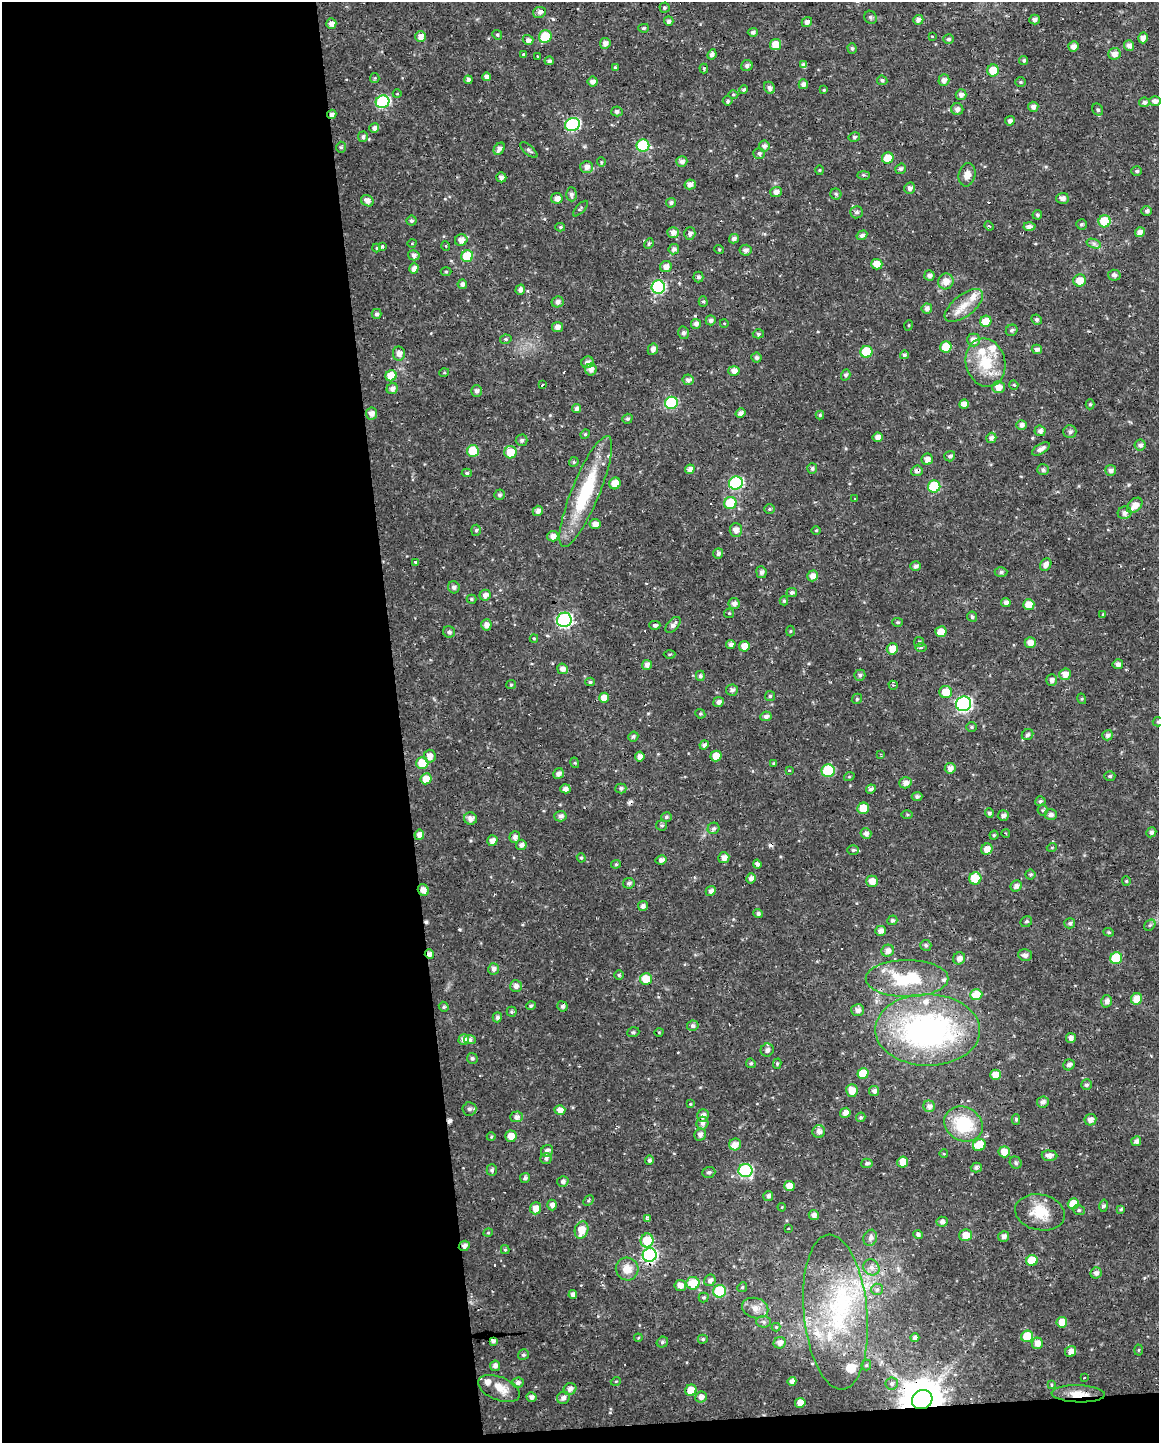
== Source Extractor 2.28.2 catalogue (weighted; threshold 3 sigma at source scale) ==
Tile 9 of 4 x 3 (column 1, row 3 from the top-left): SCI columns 1-1157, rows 9-1449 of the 4627 x 4382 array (HDU 1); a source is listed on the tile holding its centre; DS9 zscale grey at full resolution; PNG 1161 x 1445 px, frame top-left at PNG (2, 2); each listed source drawn as its Kron ellipse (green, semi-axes under 4 px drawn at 4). Shown black and unused: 36% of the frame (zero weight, under 2 of 3 exposures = <1% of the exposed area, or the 3 px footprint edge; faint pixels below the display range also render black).
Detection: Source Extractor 2.28.2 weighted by HDU 2 'WHT'; one run over the whole footprint, this tile lists its part. Background 0.0217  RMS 0.0028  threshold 0.0124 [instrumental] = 3 sigma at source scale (4.5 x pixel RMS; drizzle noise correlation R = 1.50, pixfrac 1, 0.0396/0.0396 arcsec/px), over >= 5 px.
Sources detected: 502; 18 cosmic-ray / hot-pixel residue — neither listed nor drawn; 12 inside a brighter listed object's ellipse — not listed separately; the other 472 listed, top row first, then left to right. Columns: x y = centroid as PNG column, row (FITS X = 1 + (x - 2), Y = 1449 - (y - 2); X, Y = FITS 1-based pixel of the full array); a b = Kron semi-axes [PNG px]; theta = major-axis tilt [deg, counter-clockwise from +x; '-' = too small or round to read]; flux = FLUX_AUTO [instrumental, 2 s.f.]
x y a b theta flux
664 8 5 5 - 0.46
539 12 6 5 - 1.1
870 17 7 6 - 0.62
918 20 5 5 - 1.1
1035 20 5 5 - 0.9
669 21 5 4 - 0.81
807 22 5 4 - 1.3
331 23 5 5 - 1.6
644 28 5 4 - 0.45
753 32 5 4 - 0.77
497 35 5 4 - 0.38
421 36 5 5 - 1.7
933 36 3 3 - 0.48
545 37 6 6 - 8
1143 38 5 4 - 1.5
949 39 5 5 - 0.59
528 40 5 5 - 1.2
605 43 5 5 - 1.4
776 45 5 5 - 4.3
1129 45 5 5 - 1.2
1073 46 5 5 - 1.3
852 48 5 4 - 0.56
523 54 3 3 - 0.33
712 54 5 4 - 0.88
1114 54 6 6 - 1.6
537 56 2 2 - 0.2
1024 60 5 4 - 0.45
549 61 5 4 - 0.64
804 65 4 4 - 1.2
747 66 6 5 - 0.87
615 67 4 3 - 0.34
704 69 5 4 - 0.37
993 70 6 6 - 5.1
487 77 4 4 - 1.3
375 78 5 4 - 0.31
468 80 4 4 - 0.88
882 80 5 5 - 0.62
944 80 6 5 - 1.3
593 82 5 5 - 1.4
1020 82 5 4 - 0.38
803 84 5 4 - 1.1
769 88 6 5 - 0.86
744 89 4 3 - 0.6
824 90 4 3 - 0.27
397 94 4 3 - 0.19
733 94 5 3 - 0.3
961 95 5 5 - 1.1
728 101 5 4 - 0.59
1155 101 6 5 - 1.2
382 102 7 6 - 31
1144 102 5 5 - 1
1033 107 5 5 - 1.1
957 109 6 6 - 1.2
1098 110 6 5 - 0.49
617 111 5 5 - 0.74
332 114 5 4 - 1.1
1010 121 5 4 - 0.88
572 124 7 6 - 35
374 128 5 5 - 1
363 137 5 5 - 0.64
854 137 6 4 13 0.53
643 146 6 6 - 18
764 146 5 5 - 0.94
341 147 5 5 - 0.5
499 149 7 5 50 1.3
529 150 10 4 -40 0.71
759 153 6 5 - 0.65
888 158 6 5 - 4.8
682 161 5 5 - 1.1
601 162 5 4 - 0.38
587 167 6 6 - 1.4
901 169 5 5 - 0.68
820 170 5 3 - 0.25
1137 171 5 4 - 0.53
864 175 6 3 1 0.38
967 175 12 8 77 2.1
501 177 5 5 - 1.3
690 184 5 5 - 1.4
910 188 6 5 - 1.1
776 192 6 5 - 1.4
571 194 7 5 -87 0.78
836 194 5 5 - 0.49
557 198 6 5 - 1.5
1062 198 6 5 - 1.1
367 201 6 5 - 1.4
671 203 5 5 - 0.72
580 208 10 4 46 0.44
1147 211 5 4 - 0.8
856 212 6 6 - 0.71
1037 215 5 4 - 0.51
411 221 5 5 - 0.52
1104 221 6 6 - 8.7
1081 224 5 5 - 0.51
989 226 5 4 - 0.36
1029 226 6 4 -1 1.1
560 227 5 4 - 0.42
673 232 6 5 - 1.6
1140 232 5 5 - 1.6
690 233 6 5 - 1.1
862 235 5 4 - 0.88
734 239 5 4 - 0.95
461 240 6 5 - 1.9
412 243 4 3 - 0.21
649 243 5 4 - 0.48
1094 244 7 4 -19 0.73
383 246 3 3 - 2.2
446 246 5 3 - 0.23
376 248 4 4 - 0.3
674 249 5 5 - 1.2
719 249 5 3 - 0.23
746 250 6 5 - 1.1
414 255 6 5 - 1
467 256 6 5 - 9.6
877 264 5 5 - 3.7
666 267 6 5 - 1.6
414 268 5 4 - 1.5
446 272 5 3 - 0.29
1114 275 6 5 - 0.93
929 276 5 5 - 1
698 277 5 5 - 0.66
1080 280 6 6 - 3.3
946 281 8 7 - 2.3
462 284 5 4 - 1
658 287 7 6 - 32
520 290 5 4 - 1.1
703 301 5 4 - 0.46
557 302 6 5 - 1.2
964 305 23 11 38 4.5
927 309 5 5 - 1
376 314 5 5 - 0.75
711 320 5 5 - 0.85
1036 320 5 4 - 0.56
986 321 6 5 - 4
724 323 4 3 - 0.18
696 324 5 5 - 0.99
909 325 5 3 - 0.22
557 327 5 5 - 1.4
1012 330 6 5 - 0.58
683 333 6 5 - 0.76
758 334 6 4 -3 0.47
506 339 6 4 13 0.44
973 340 6 6 - 1.9
946 347 6 5 - 6.6
653 349 6 5 - 1.2
1037 349 5 4 - 1.1
866 352 6 6 - 10
399 354 7 6 - 1.5
904 355 4 4 - 0.54
756 358 5 5 - 0.68
588 362 6 5 - 1.1
986 363 24 19 -75 9.6
591 369 6 6 - 1.3
734 371 5 5 - 1.6
444 373 5 3 - 0.25
846 375 5 4 - 0.62
391 376 5 5 - 5.3
688 380 5 5 - 0.97
542 385 4 3 - 0.92
1014 385 4 4 - 0.37
998 387 6 5 - 2.1
392 389 6 5 - 1.3
476 391 6 5 - 0.86
671 403 6 6 - 23
964 404 5 4 - 1.7
1090 404 5 4 - 0.44
576 409 4 4 - 0.95
371 413 6 5 - 1.4
741 413 5 4 - 1.1
820 415 4 4 - 0.36
627 419 5 4 - 0.55
1022 425 5 5 - 1.2
1040 431 5 5 - 0.89
1070 432 6 6 - 0.83
585 434 5 4 - 0.37
878 437 5 4 - 1.5
991 438 5 5 - 0.94
522 440 6 5 - 0.68
1140 445 5 5 - 0.91
1041 449 10 5 31 1.4
473 451 6 6 - 8.1
510 452 6 6 - 5.4
950 456 5 5 - 0.78
927 459 6 5 - 1.6
574 462 5 4 - 0.39
812 468 5 5 - 0.61
690 469 5 4 - 1.4
1043 470 6 5 - 0.81
1111 470 5 5 - 1.1
917 471 5 5 - 1.1
467 473 5 4 - 0.51
615 483 6 5 - 3.4
736 483 7 6 - 35
934 486 6 6 - 15
586 491 60 14 68 19
499 495 5 5 - 0.59
854 499 3 3 - 0.82
730 503 6 6 - 8.8
1135 505 9 6 45 2.4
769 509 5 5 - 0.39
538 511 5 5 - 1.2
1125 513 7 6 - 1.2
595 524 5 5 - 1.6
476 530 5 4 - 0.48
736 530 7 6 - 1.5
816 530 5 3 - 0.25
553 536 5 5 - 1.6
718 553 5 5 - 0.68
415 562 3 3 - 1.1
1046 565 7 5 55 1.4
916 566 5 5 - 0.96
761 572 6 5 - 1
1001 572 6 5 - 0.6
812 576 5 5 - 1.8
454 587 6 5 - 0.86
792 592 5 4 - 0.73
485 595 5 5 - 1.4
471 599 5 4 - 0.37
784 601 4 4 - 0.42
734 603 5 5 - 1.2
1006 603 5 4 - 0.93
1029 604 5 5 - 2.9
729 613 5 4 - 0.33
1103 614 4 4 - 0.32
972 617 5 5 - 0.61
564 620 7 7 - 53
898 622 5 4 - 0.43
486 625 5 5 - 1.5
655 625 5 4 - 0.72
673 625 9 5 48 1.1
790 631 5 3 - 0.25
449 632 6 5 - 0.76
941 632 6 5 - 3.9
534 638 4 4 - 0.29
919 642 5 5 - 0.51
1030 643 5 5 - 1.8
731 644 5 4 - 1
744 646 5 5 - 2.7
921 648 6 4 2 0.39
892 649 6 5 - 3.9
669 654 6 3 1 0.27
1118 664 5 5 - 0.94
647 665 5 5 - 1.2
562 669 5 5 - 1.4
1065 674 6 5 - 2.1
860 675 5 5 - 0.68
700 676 5 4 - 0.66
1052 680 5 5 - 1.1
590 682 5 4 - 0.51
511 685 5 4 - 0.35
893 685 5 4 - 0.32
732 690 6 6 - 0.92
946 692 6 6 - 4.7
770 696 5 5 - 0.44
604 698 5 5 - 3.1
857 699 5 4 - 0.4
1082 699 5 3 - 0.31
718 702 5 5 - 1
964 704 7 7 - 58
700 714 5 4 - 0.41
766 716 6 5 - 1.1
1158 722 5 4 - 0.4
972 727 5 5 - 0.43
1028 735 6 5 - 0.69
1107 735 5 5 - 0.98
633 736 5 4 - 0.6
704 745 4 4 - 0.92
880 754 3 3 - 0.32
430 756 6 6 - 2
716 756 5 5 - 3.2
640 757 5 4 - 1.5
422 763 6 6 - 5.3
575 763 5 3 - 0.32
774 763 3 3 - 0.35
950 768 5 5 - 1.6
789 771 3 3 - 0.6
828 771 6 6 - 16
558 774 6 5 - 1.1
1110 776 5 4 - 0.46
849 777 5 3 - 0.28
426 779 5 5 - 3.5
905 783 6 5 - 1.6
621 788 5 5 - 0.66
565 789 5 4 - 1.4
871 789 5 4 - 0.74
917 797 5 4 - 0.63
1040 801 5 5 - 0.59
863 808 6 5 - 4.8
1043 810 5 5 - 0.44
989 813 4 4 - 0.59
907 814 6 4 0 0.37
1003 815 6 5 - 0.98
1051 815 6 5 - 1.1
560 816 6 5 - 1.1
666 817 5 5 - 0.56
470 819 6 6 - 1.5
662 825 5 5 - 0.52
713 828 6 5 - 0.8
1151 832 5 5 - 0.83
866 834 5 5 - 1.1
1006 834 4 3 - 0.25
419 835 5 5 - 1.6
994 835 4 4 - 0.35
515 837 6 5 - 1.2
492 841 5 5 - 1.8
521 845 5 5 - 1.1
1052 847 5 3 - 0.24
987 849 6 5 - 2.5
853 850 6 5 - 0.47
581 858 5 4 - 0.4
724 858 5 5 - 1.8
661 860 5 4 - 1.1
616 864 5 4 - 0.34
757 864 4 4 - 0.93
1030 874 5 5 - 0.59
751 878 5 4 - 1.1
975 878 6 6 - 8.8
872 881 5 5 - 2.2
1126 881 4 4 - 0.29
629 883 6 5 - 0.75
1016 886 6 5 - 1.1
423 890 6 5 - 1.7
711 891 5 4 - 0.99
643 906 5 5 - 1
758 914 5 4 - 0.69
892 920 5 4 - 0.66
1026 922 6 5 - 0.55
1070 923 5 5 - 0.66
1150 925 6 5 - 0.52
881 931 5 5 - 1.3
1109 932 5 4 - 0.41
926 945 5 5 - 0.48
888 951 6 6 - 1.5
429 954 4 4 - 1.2
1025 955 7 5 -16 1.2
959 958 6 5 - 1.4
1116 958 6 6 - 11
494 969 5 5 - 1.1
619 975 4 4 - 0.41
907 978 41 18 0 15
646 979 6 6 - 4.9
516 986 6 6 - 1.2
976 995 6 5 - 5.3
1137 999 6 5 - 3.3
1106 1001 6 5 - 1.3
531 1006 5 4 - 0.52
562 1006 5 5 - 0.86
444 1007 5 4 - 0.57
858 1010 6 6 - 1.2
512 1012 5 5 - 0.44
497 1017 5 4 - 0.81
693 1026 5 5 - 0.74
928 1030 52 36 -1 72
633 1032 6 4 19 0.45
659 1032 4 3 - 0.22
1071 1038 5 5 - 1.3
470 1039 6 4 -4 0.66
464 1040 5 5 - 1.5
767 1050 7 6 - 1
472 1058 6 5 - 0.49
751 1063 5 4 - 0.4
777 1064 5 4 - 0.42
1069 1065 6 5 - 1
863 1073 5 5 - 5.6
995 1075 5 5 - 3.2
1087 1085 5 5 - 0.7
852 1091 6 5 - 3.4
874 1091 5 5 - 1.1
1043 1102 6 5 - 1.1
690 1104 3 3 - 0.23
929 1106 6 5 - 1.1
469 1109 7 6 - 0.78
560 1110 5 5 - 1.9
845 1113 5 5 - 1.6
703 1115 6 5 - 1.4
516 1117 6 5 - 1
861 1117 5 4 - 0.53
1016 1119 5 4 - 0.55
1090 1120 6 5 - 1.4
702 1123 6 6 - 1.1
963 1124 20 16 -30 14
819 1132 6 6 - 1.4
700 1135 6 5 - 1.2
511 1136 6 5 - 2.7
491 1137 4 4 - 0.32
1136 1141 5 5 - 1.1
735 1144 6 6 - 1.9
979 1145 6 6 - 4.7
547 1151 6 5 - 1.1
1004 1152 6 5 - 3.8
944 1154 4 3 - 0.2
1049 1156 8 5 -5 1.4
546 1158 6 5 - 0.83
649 1160 4 4 - 0.63
903 1162 5 5 - 3.7
867 1163 5 5 - 0.65
1016 1163 6 5 - 0.52
976 1168 5 4 - 0.76
492 1170 6 5 - 0.62
745 1170 7 6 - 30
709 1172 6 5 - 0.57
525 1178 5 5 - 0.58
563 1181 6 5 - 0.89
789 1186 5 5 - 3.3
768 1196 5 5 - 0.92
588 1200 6 4 46 0.36
1073 1204 5 5 - 4.8
552 1205 5 4 - 1.2
1104 1206 6 3 80 0.54
782 1207 4 3 - 0.23
536 1208 6 5 - 2.5
1121 1209 4 3 - 0.37
1079 1210 6 5 - 0.45
1040 1212 25 18 -12 6.8
814 1215 5 5 - 1.2
647 1219 4 3 - 1.1
942 1222 6 5 - 1
788 1229 3 2 - 0.25
581 1230 9 6 72 4.2
488 1233 5 3 - 0.29
918 1235 5 4 - 0.8
966 1235 6 5 - 3.3
1004 1236 6 5 - 1.2
870 1238 8 6 69 1.4
647 1240 7 6 - 7.6
464 1246 6 5 - 1.1
505 1250 4 4 - 0.38
650 1255 7 6 - 37
1032 1260 6 5 - 6.7
871 1267 8 7 - 1.3
627 1269 11 11 - 3.2
1096 1273 6 5 - 1.1
710 1280 6 5 - 1
693 1283 6 6 - 6.8
680 1285 6 5 - 1.9
742 1287 5 4 - 0.35
877 1289 6 5 - 0.58
719 1291 6 6 - 17
573 1295 4 4 - 1.1
704 1297 5 5 - 0.42
755 1308 13 10 -14 2.3
835 1312 78 31 -85 37
764 1322 7 6 - 0.67
1062 1322 5 5 - 3.3
776 1327 4 4 - 0.28
1027 1336 6 5 - 7.5
638 1338 4 3 - 0.23
915 1338 4 4 - 0.85
703 1339 5 4 - 0.47
493 1341 4 4 - 0.87
662 1342 6 5 - 0.57
780 1343 6 5 - 1.4
1037 1343 6 5 - 2
1139 1350 5 3 - 0.32
1071 1352 6 5 - 1.7
523 1355 5 5 - 0.57
866 1365 5 5 - 0.37
495 1366 5 5 - 1.2
1084 1377 3 3 - 0.76
616 1381 5 3 - 0.24
792 1381 4 4 - 1.1
518 1383 6 5 - 0.95
892 1384 6 6 - 0.72
1051 1385 3 3 - 1.4
499 1389 22 11 -21 4.1
570 1389 6 5 - 1.4
691 1390 6 5 - 4.2
1078 1394 26 8 -2 3.9
531 1397 5 4 - 1.1
701 1397 6 5 - 1.4
563 1398 6 6 - 1.1
922 1400 10 9 - 930
800 1403 5 5 - 2.9
Overlapping masked pixels (flux is a lower limit): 10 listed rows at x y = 332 114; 917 471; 661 860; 423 890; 429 954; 928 1030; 464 1246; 650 1255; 1078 1394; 922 1400
Isophote crosses this tile's border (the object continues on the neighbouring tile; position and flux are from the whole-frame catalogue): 1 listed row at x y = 1158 722